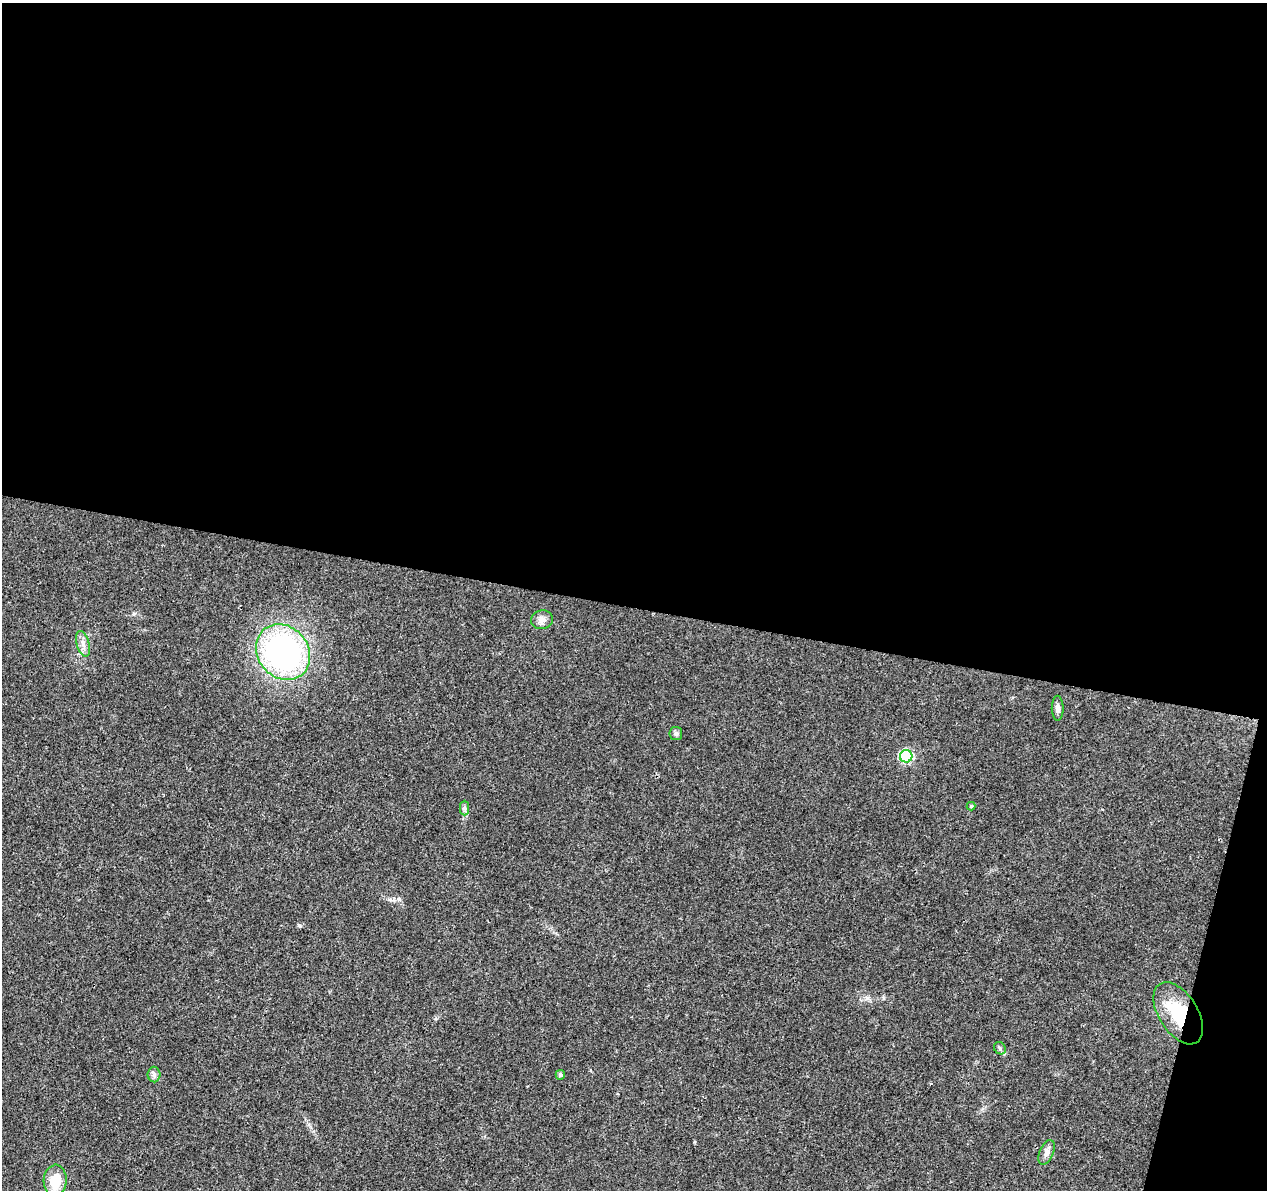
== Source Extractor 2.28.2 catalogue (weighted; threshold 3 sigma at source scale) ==
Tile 4 of 4 x 4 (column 4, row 1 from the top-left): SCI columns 3797-5061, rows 3791-4978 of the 5076 x 5262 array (HDU 1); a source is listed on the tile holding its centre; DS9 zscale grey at full resolution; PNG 1269 x 1192 px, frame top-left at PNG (2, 3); each listed source drawn as its Kron ellipse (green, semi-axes under 4 px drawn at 4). Shown black and unused: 53% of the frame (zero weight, under 3 of 4 exposures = <1% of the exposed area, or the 3 px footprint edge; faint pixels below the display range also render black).
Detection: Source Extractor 2.28.2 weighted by HDU 2 'WHT'; one run over the whole footprint, this tile lists its part. Background 0.0223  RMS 0.003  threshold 0.0135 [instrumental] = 3 sigma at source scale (4.5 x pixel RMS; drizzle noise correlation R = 1.50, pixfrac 1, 0.0396/0.0396 arcsec/px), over >= 5 px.
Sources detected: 14; all 14 listed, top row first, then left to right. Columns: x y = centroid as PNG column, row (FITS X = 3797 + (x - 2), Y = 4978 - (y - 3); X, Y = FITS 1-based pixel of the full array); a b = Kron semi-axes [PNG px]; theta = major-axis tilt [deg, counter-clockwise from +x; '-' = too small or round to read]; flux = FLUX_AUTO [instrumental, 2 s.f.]
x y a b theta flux
542 620 11 9 10 1.7
83 644 13 6 -74 1.7
283 652 29 25 -52 80
1058 708 12 6 -90 1.3
676 733 6 6 - 0.82
906 756 6 6 - 29
971 806 4 4 - 0.42
464 808 7 5 -90 0.73
1178 1013 35 19 -58 15
1000 1048 6 5 - 0.56
154 1075 8 6 -90 0.9
560 1075 5 4 - 0.75
1046 1152 13 7 67 1.5
55 1181 16 11 84 7.4
Overlapping masked pixels (flux is a lower limit): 1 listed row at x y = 1178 1013
Unlisted compact peaks at least as high as the median listed source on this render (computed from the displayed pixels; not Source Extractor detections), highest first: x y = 867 998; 299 925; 399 899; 134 614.